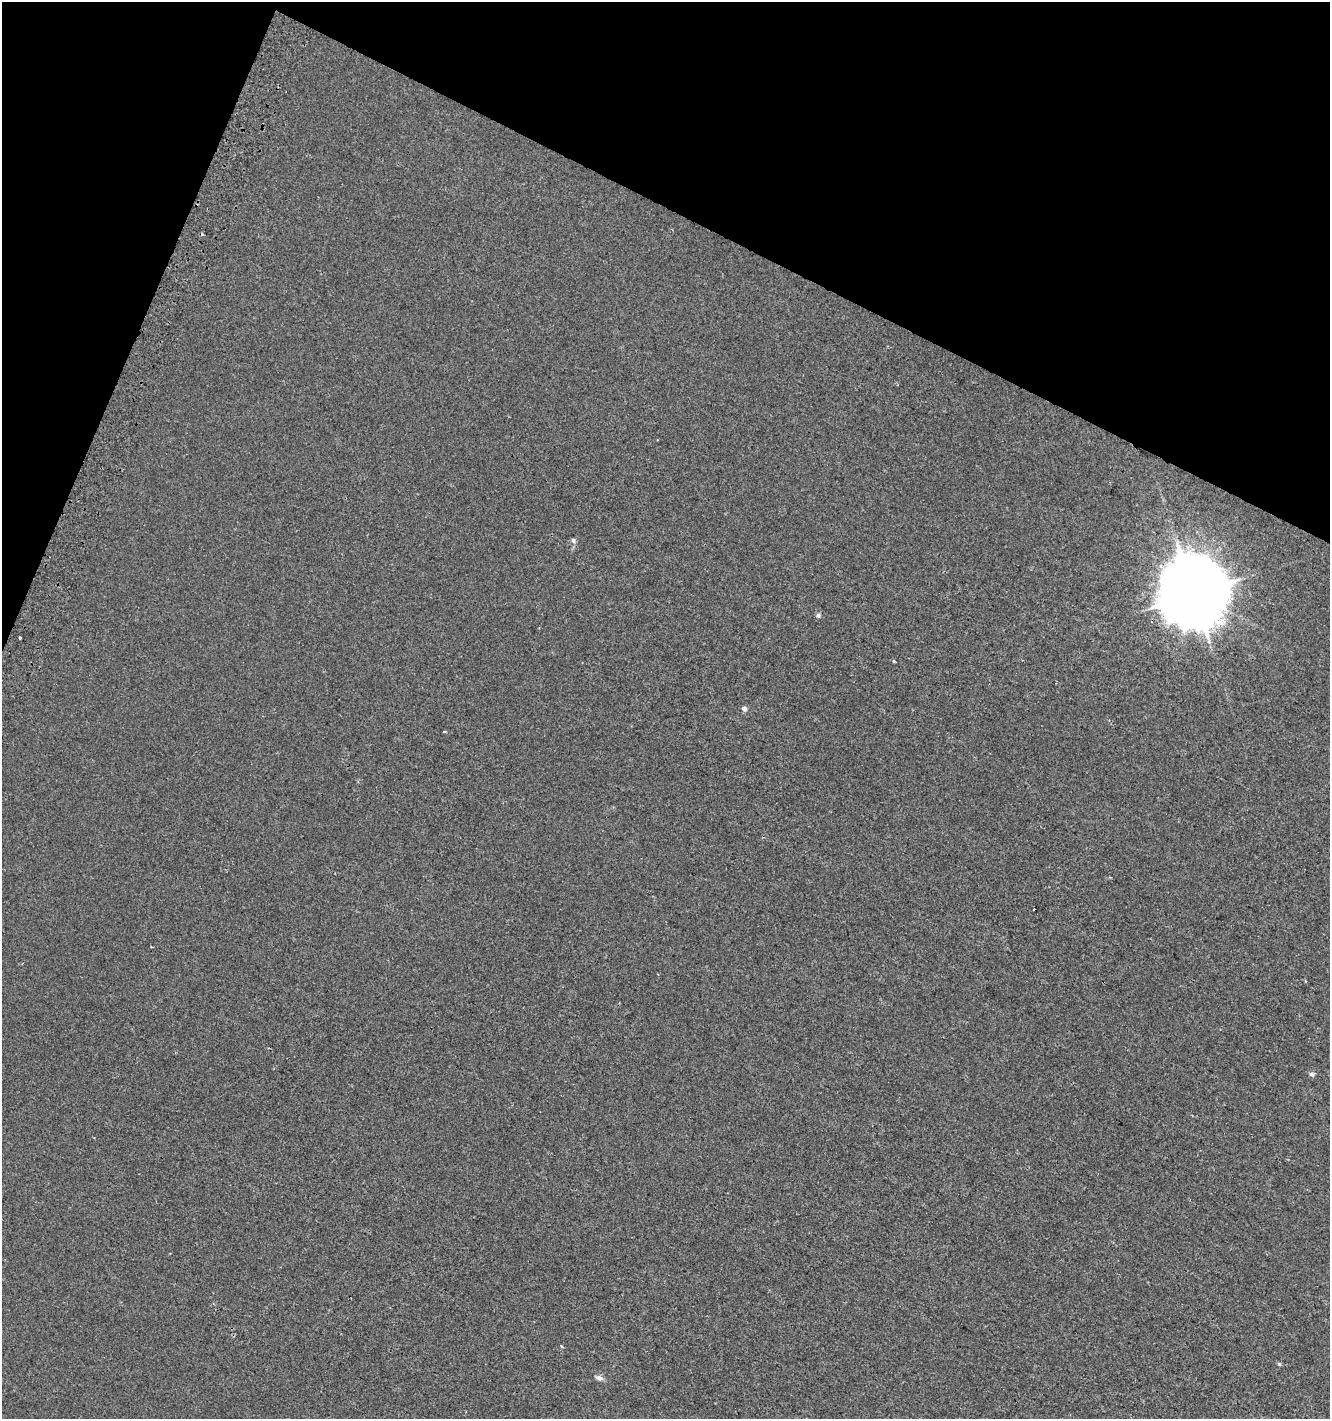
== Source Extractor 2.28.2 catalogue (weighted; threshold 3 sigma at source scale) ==
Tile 2 of 4 x 4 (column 2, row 1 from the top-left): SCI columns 1638-2965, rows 4271-5687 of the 5865 x 5714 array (HDU 1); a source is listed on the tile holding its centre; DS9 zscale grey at full resolution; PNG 1332 x 1421 px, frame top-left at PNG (2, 2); no overlay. Shown black and unused: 20% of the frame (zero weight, under 2 of 3 exposures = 2% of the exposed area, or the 3 px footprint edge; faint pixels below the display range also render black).
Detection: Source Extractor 2.28.2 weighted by HDU 2 'WHT'; one run over the whole footprint, this tile lists its part. Background 0.00231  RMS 0.0034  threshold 0.0153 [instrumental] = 3 sigma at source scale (4.5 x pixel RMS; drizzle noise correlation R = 1.50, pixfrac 1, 0.0396/0.0396 arcsec/px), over >= 5 px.
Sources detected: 13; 2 cosmic-ray / hot-pixel residue — not listed; the other 11 listed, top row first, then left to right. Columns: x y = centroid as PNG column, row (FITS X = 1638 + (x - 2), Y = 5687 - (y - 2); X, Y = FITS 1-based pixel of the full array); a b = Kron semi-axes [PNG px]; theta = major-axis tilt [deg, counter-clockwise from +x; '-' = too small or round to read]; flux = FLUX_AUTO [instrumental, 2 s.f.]
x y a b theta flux
573 540 7 6 - 0.71
1193 593 21 19 -80 2500
818 615 6 5 - 0.7
20 637 3 3 - 0.67
894 661 4 3 - 0.45
744 708 7 6 - 0.86
444 731 3 3 - 0.38
152 947 3 2 - 0.28
1312 1074 7 6 - 0.77
1279 1364 5 4 - 0.45
599 1378 8 6 -20 1.4
Overlapping masked pixels (flux is a lower limit): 1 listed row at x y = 1193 593